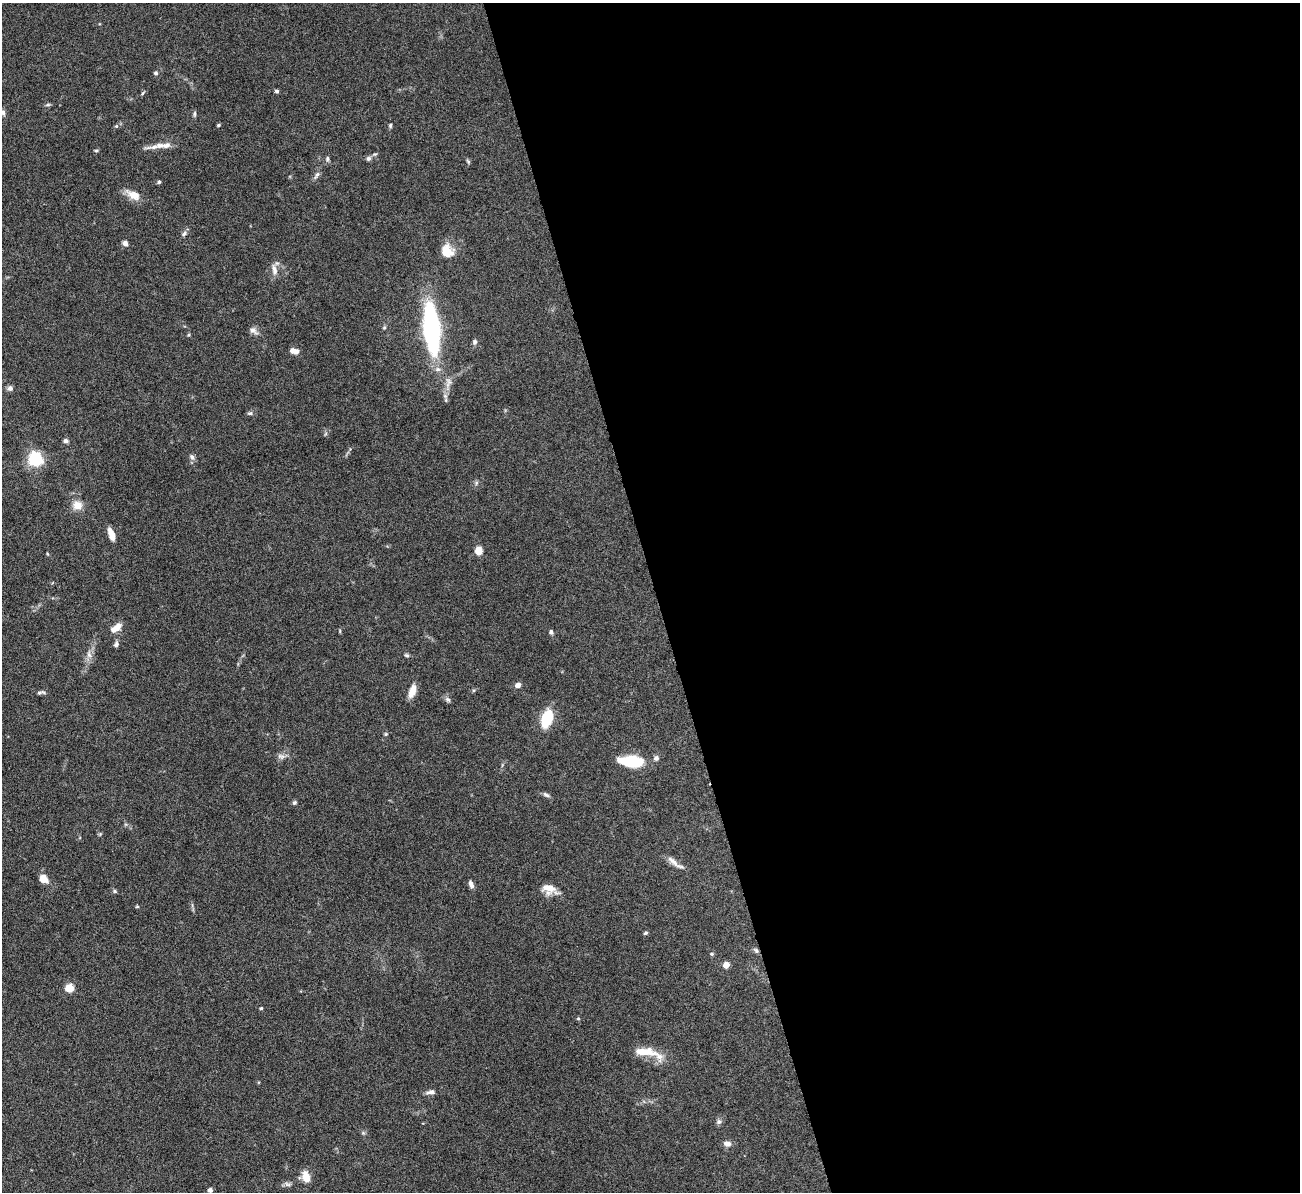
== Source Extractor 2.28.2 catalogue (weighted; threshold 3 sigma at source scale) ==
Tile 8 of 4 x 4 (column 4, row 2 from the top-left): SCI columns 3897-5194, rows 2657-3846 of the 5251 x 5196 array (HDU 1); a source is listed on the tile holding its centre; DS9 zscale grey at full resolution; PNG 1302 x 1194 px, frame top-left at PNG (2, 3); no overlay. Shown black and unused: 50% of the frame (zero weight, under 5 of 9 exposures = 3% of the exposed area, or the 3 px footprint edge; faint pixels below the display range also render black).
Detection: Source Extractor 2.28.2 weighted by HDU 2 'WHT'; one run over the whole footprint, this tile lists its part. Background 0.12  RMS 0.0038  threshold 0.0155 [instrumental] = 3 sigma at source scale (4.09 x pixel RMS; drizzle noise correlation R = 1.36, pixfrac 0.8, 0.05/0.05 arcsec/px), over >= 5 px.
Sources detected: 76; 3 inside a brighter listed object's ellipse — not listed separately; the other 73 listed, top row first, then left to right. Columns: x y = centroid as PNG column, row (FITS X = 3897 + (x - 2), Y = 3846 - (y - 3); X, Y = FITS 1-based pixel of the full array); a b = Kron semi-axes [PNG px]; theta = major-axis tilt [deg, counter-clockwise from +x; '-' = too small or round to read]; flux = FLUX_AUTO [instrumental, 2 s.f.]
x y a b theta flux
156 73 5 5 - 0.59
276 91 6 4 -16 0.6
143 93 7 3 43 0.45
48 105 8 4 9 0.53
3 112 7 6 - 0.89
194 114 8 4 90 0.56
218 125 5 4 - 0.38
390 125 6 4 85 0.53
116 126 4 4 - 0.39
154 147 28 5 7 2.4
96 151 5 3 - 0.39
369 158 7 7 - 0.92
327 159 7 5 76 0.71
468 161 7 4 -46 0.49
317 175 13 5 60 1.1
159 182 5 4 - 0.53
134 195 19 10 -27 4
184 233 8 5 42 0.9
125 243 7 6 - 1.3
447 251 17 14 -58 5.1
274 270 16 7 -80 2.1
431 328 32 10 -84 94
253 331 13 7 -39 1.5
189 335 5 3 - 0.38
475 342 8 6 -82 0.79
294 351 9 6 -16 2.3
10 388 6 6 - 1.2
250 413 7 5 -1 0.65
66 441 6 5 - 0.9
192 457 10 6 -74 1
35 459 6 6 - 83
476 483 7 4 72 0.54
77 505 13 11 -11 3.3
111 534 13 6 -70 3.3
478 550 6 6 - 4.3
48 554 5 3 - 0.3
116 628 15 7 38 2.9
340 631 6 3 -73 0.32
551 632 6 5 - 0.77
116 644 7 6 - 0.91
89 654 11 6 -82 1.7
407 655 7 5 -38 0.6
518 685 7 6 - 1.5
412 691 15 7 71 3.5
39 692 9 4 12 0.78
448 699 8 6 -43 0.91
547 718 13 7 72 17
386 734 5 5 - 0.43
281 756 12 7 -10 1.4
656 758 8 6 44 0.97
631 761 23 10 -5 16
546 795 10 5 -29 0.89
294 802 6 5 - 0.57
675 863 27 6 -36 2.6
43 879 11 9 -35 3
471 884 9 5 -68 1.4
549 889 20 11 -19 4.2
115 891 5 5 - 0.5
137 906 5 3 - 0.36
645 933 6 4 27 0.51
756 950 8 4 -52 0.74
712 954 6 4 -1 0.48
726 965 4 4 - 5.8
69 988 5 5 - 14
261 1008 4 4 - 0.41
578 1018 5 4 - 0.38
645 1052 33 10 -5 6.5
430 1092 14 5 4 1.4
719 1122 7 6 - 0.91
727 1144 10 7 -8 1.7
306 1177 12 8 -75 4.1
287 1184 9 5 -26 0.94
210 1190 6 6 - 0.9
Isophote crosses this tile's border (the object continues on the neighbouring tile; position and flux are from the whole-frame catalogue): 1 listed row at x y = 3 112